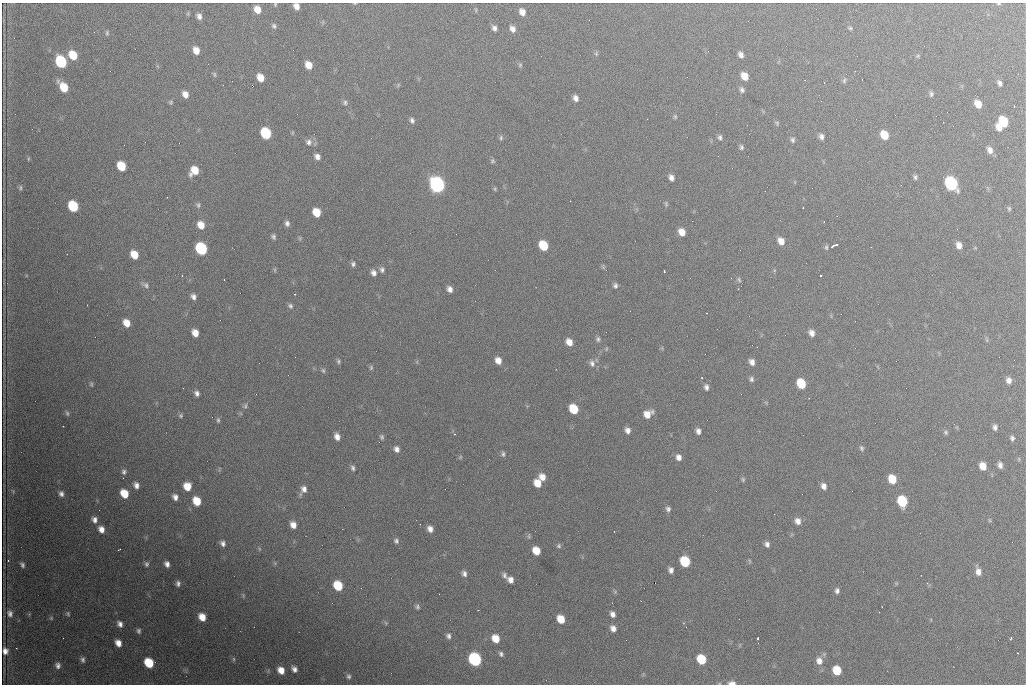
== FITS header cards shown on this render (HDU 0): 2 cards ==
NAXIS1  =                 1024 /fastest changing axis
NAXIS2  =                  682 /next to fastest changing axis

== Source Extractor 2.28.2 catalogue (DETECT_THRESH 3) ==
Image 1024 x 682 px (HDU 0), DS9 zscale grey, 1 PNG px = 1 image px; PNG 1028 x 686 px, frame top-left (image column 1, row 682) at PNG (2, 3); no overlay
Background 3000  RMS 37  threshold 110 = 3 sigma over >= 5 px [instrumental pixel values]
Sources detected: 224; all 224 listed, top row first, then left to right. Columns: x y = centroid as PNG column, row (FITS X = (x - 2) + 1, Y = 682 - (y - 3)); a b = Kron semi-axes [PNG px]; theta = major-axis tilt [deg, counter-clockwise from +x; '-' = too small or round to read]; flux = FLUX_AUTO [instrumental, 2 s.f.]
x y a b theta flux
999 3 5 3 - 2500
275 4 5 4 - 2600
296 6 6 5 - 17000
257 9 7 6 - 27000
476 10 6 4 -88 3200
522 12 7 6 - 18000
188 14 7 4 -90 2800
199 16 8 6 -67 11000
274 26 6 6 - 5700
494 28 7 6 - 9200
850 28 6 4 -1 3700
513 29 8 6 -64 14000
107 33 7 5 89 4200
196 50 7 6 - 25000
596 53 7 5 71 4600
73 55 8 7 - 58000
741 55 7 5 -63 11000
918 56 6 5 - 3300
61 62 8 6 -63 210000
309 65 7 6 - 29000
520 65 6 5 - 4300
214 74 7 4 -72 3800
745 76 7 6 - 31000
260 77 7 6 - 29000
844 81 7 5 74 5300
1000 83 6 5 - 7300
398 85 7 4 54 3000
64 87 9 6 -54 63000
742 90 7 5 -71 7000
185 94 7 6 - 17000
931 94 7 5 86 5800
576 98 7 6 - 12000
821 101 2 2 - 960
171 102 6 5 - 3700
345 103 7 6 - 5500
978 104 7 5 -63 32000
1014 106 3 2 - 2200
675 117 6 5 - 3800
412 120 7 5 -69 7000
1003 122 8 6 -65 98000
777 123 7 5 -77 3800
999 127 8 5 -65 21000
266 133 8 6 -61 170000
884 135 8 6 -59 47000
821 136 6 5 - 9100
720 137 8 6 -86 6900
501 138 7 5 -79 4700
793 140 7 5 -87 5700
309 142 9 9 - 11000
741 147 6 5 - 5600
990 150 8 6 -68 15000
317 156 7 6 - 12000
28 159 5 3 - 2600
492 161 6 6 - 4400
121 166 7 6 - 71000
194 170 9 7 52 44000
671 177 6 5 - 12000
915 177 7 5 -85 5200
951 183 9 7 -60 400000
437 185 8 7 - 900000
20 188 7 5 78 4600
495 189 5 4 - 3000
666 204 7 4 -75 3700
198 205 8 6 -81 5800
73 206 8 6 -62 140000
803 208 3 2 - 3000
1009 209 6 5 - 4100
317 212 7 6 - 47000
287 223 7 6 - 8500
201 225 8 7 - 29000
682 232 7 5 -62 25000
273 237 6 4 -77 5900
300 238 6 4 72 3200
781 241 8 6 -60 22000
837 244 4 2 - 6100
543 245 8 6 -58 90000
959 245 7 6 - 17000
832 246 5 2 - 4000
826 247 7 5 -78 4700
201 249 8 7 - 260000
67 254 2 2 - 1100
134 255 7 6 - 44000
353 264 6 6 - 6300
603 267 7 5 -71 3900
275 270 6 4 90 3200
382 270 7 6 - 7200
664 271 3 2 - 2700
373 273 7 6 - 11000
821 275 3 2 - 4500
182 276 3 3 - 1800
224 279 2 2 - 1400
739 280 8 5 -64 4500
145 285 11 7 -31 8800
615 285 7 6 - 6800
450 289 7 5 -60 13000
738 289 2 2 - 1300
295 294 3 2 - 1500
193 297 7 6 - 10000
87 305 2 2 - 1400
290 306 7 6 - 6300
706 313 2 2 - 1500
126 323 8 6 -58 30000
195 333 7 5 -63 26000
812 333 7 5 -60 14000
598 339 7 5 -79 6000
987 340 6 4 -71 3400
569 342 7 6 - 22000
606 349 6 3 72 2700
498 360 7 6 - 21000
338 361 6 5 - 4700
752 362 7 5 -63 13000
592 363 10 7 -65 11000
1013 366 2 2 - 1300
371 368 6 5 - 4100
323 370 7 5 -74 4900
751 379 7 5 -90 6200
1009 380 7 6 - 13000
91 384 7 4 -81 3900
801 384 8 6 -62 84000
706 387 7 5 -80 8300
183 388 2 2 - 1600
197 393 6 5 - 9100
245 406 8 5 80 5700
574 409 7 6 - 83000
67 413 8 5 -70 4900
648 414 9 7 31 29000
181 416 6 6 - 4400
218 420 7 4 -82 4500
995 427 6 4 90 8100
627 430 6 5 - 12000
698 431 7 5 -78 10000
946 432 6 5 - 4700
454 434 3 2 - 4200
337 437 7 5 -70 16000
382 437 8 5 -70 5500
1012 438 6 5 - 6200
862 448 7 6 - 5000
397 449 7 6 - 11000
503 454 6 5 - 5700
460 457 6 5 - 3200
678 457 7 6 - 13000
1000 465 7 5 -88 10000
983 466 7 5 -72 33000
353 468 7 5 -74 6500
124 472 7 6 - 6900
542 477 8 7 - 21000
892 479 8 6 -68 56000
743 480 7 5 -88 4300
537 483 7 6 - 36000
136 485 7 6 - 13000
187 486 7 7 - 39000
824 486 7 6 - 13000
304 489 9 8 - 14000
13 491 7 4 -66 3500
61 494 7 5 -73 8800
124 494 7 6 - 53000
175 497 7 6 - 13000
197 501 8 6 -64 53000
902 501 8 6 -73 140000
668 509 7 6 - 7700
94 520 7 6 - 12000
990 520 6 4 -88 3000
798 521 8 7 - 15000
420 524 2 2 - 1300
293 525 6 5 - 19000
101 529 7 6 - 19000
430 529 7 6 - 14000
614 531 2 2 - 3200
396 541 7 6 - 6500
223 543 7 6 - 9500
767 544 7 5 -60 9400
559 546 6 6 - 4800
120 549 3 2 - 1800
259 549 6 3 73 3200
536 551 7 6 - 42000
749 561 6 4 -87 3300
685 562 8 7 - 130000
275 563 6 4 46 3200
146 564 7 6 - 6500
167 564 6 5 - 11000
22 565 6 4 -63 6200
671 570 6 5 - 10000
978 571 10 6 -76 17000
464 574 8 6 -69 9300
504 575 8 6 -69 7900
511 580 6 5 - 15000
178 583 7 5 85 8300
896 583 6 4 -45 2800
338 586 8 6 -58 89000
837 591 7 5 87 7900
615 592 6 5 - 4000
243 596 7 5 -71 3600
417 607 7 6 - 5400
478 610 2 2 - 1200
10 613 9 7 -82 10000
68 614 6 5 - 4400
612 614 7 6 - 11000
202 617 7 6 - 32000
51 618 5 5 - 3200
561 619 7 6 - 44000
386 623 6 5 - 3600
120 624 8 6 -59 11000
613 628 8 7 - 14000
139 631 6 5 - 6000
448 636 7 6 - 7900
496 638 7 6 - 37000
1011 638 3 3 - 2500
757 639 3 2 - 4500
118 643 7 5 -62 21000
5 651 7 6 - 13000
1018 653 3 2 - 1800
501 654 5 4 - 5800
234 659 6 4 -90 3500
475 659 8 7 - 440000
701 659 7 6 - 84000
83 660 7 5 -86 7600
819 661 10 8 -77 21000
149 663 8 6 -55 89000
58 665 7 6 - 10000
294 669 8 6 -54 12000
281 670 8 7 - 27000
837 670 7 6 - 66000
349 676 8 6 -84 7300
732 683 9 5 1 11000
At the frame edge (FLAGS 8, measured only in part): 4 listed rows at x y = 999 3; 275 4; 296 6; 732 683

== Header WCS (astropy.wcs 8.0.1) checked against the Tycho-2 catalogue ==
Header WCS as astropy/WCSLIB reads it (CRVAL/CRPIX/CD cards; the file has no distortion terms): RA---TAN/DEC--TAN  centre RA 07:09:11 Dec +30:56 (107.30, +30.93 deg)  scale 1.43 arcsec/px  FOV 24.4' x 16.3'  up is -93 deg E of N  parity flipped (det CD > 0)
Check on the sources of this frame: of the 60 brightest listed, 6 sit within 2.1 arcsec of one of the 13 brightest Tycho-2 stars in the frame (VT <= 12.48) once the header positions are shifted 1.22 arcsec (1.01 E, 0.69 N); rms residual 1.07 arcsec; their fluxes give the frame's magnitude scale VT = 25.57 - 2.5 log10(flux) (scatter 0.15 mag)
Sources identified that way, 6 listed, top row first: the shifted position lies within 2.1 arcsec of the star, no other Tycho-2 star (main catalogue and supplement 1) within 4.2 arcsec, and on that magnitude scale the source's flux lands within +1.5 / -3 mag of the star's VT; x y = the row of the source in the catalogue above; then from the Tycho-2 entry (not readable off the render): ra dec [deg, ICRS J2000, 3 dp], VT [Tycho-2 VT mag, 2 dp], TYC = Tycho-2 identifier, HIP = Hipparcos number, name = IAU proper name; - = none
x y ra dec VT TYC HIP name
61 62 107.177 +30.749 11.91 2438-477-1 - -
951 183 107.215 +31.104 11.64 2438-821-1 - -
437 185 107.226 +30.900 10.76 2438-883-1 - -
73 206 107.244 +30.756 12.13 2438-718-1 - -
201 249 107.261 +30.807 12.26 2438-856-1 - -
475 659 107.445 +30.924 11.38 2438-1056-1 - -